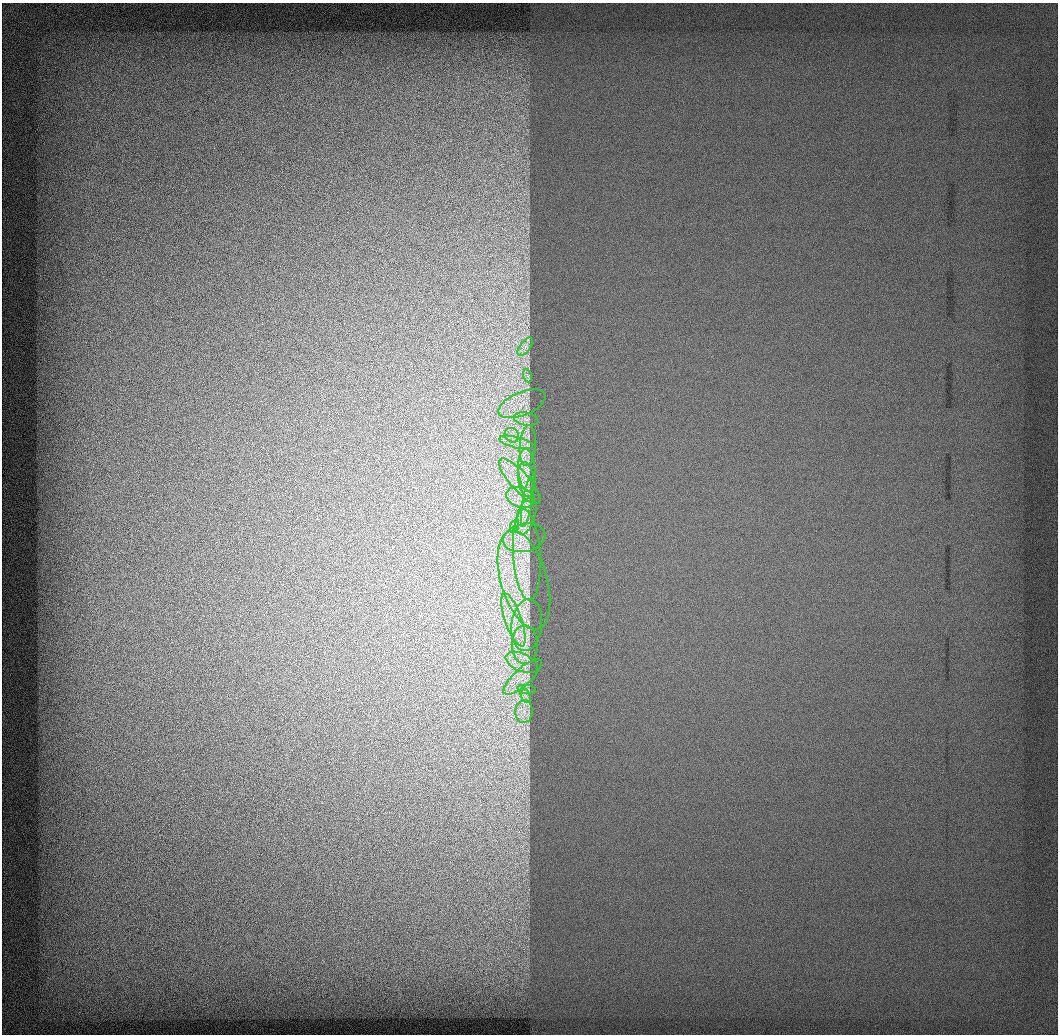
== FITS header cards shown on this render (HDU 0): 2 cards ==
NAXIS1  =                 1056 / Length of Axis 1 (Serial)
NAXIS2  =                 1032 / Length of Axis 2 (Parallel)

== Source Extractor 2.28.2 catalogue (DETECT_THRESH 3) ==
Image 1056 x 1032 px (HDU 0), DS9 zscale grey, 1 PNG px = 1 image px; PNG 1060 x 1036 px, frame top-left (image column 1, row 1032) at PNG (2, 3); each listed source drawn as its Kron ellipse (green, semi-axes under 4 px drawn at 4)
Background 522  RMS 2.7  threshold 7.98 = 3 sigma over >= 5 px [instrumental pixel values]
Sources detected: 25; all 25 listed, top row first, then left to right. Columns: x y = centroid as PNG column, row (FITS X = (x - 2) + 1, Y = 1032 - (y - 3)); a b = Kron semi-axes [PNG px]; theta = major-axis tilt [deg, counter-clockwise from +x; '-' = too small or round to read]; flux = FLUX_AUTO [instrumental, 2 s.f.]
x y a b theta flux
525 347 11 5 55 800
528 376 7 4 -71 340
522 404 25 11 23 3200
526 419 12 6 -10 980
512 435 8 6 -46 900
516 442 17 5 -14 1500
528 445 20 8 86 1800
527 470 21 8 -86 2200
526 480 17 8 -81 1800
520 481 29 9 -48 3700
520 497 15 10 -19 2200
527 502 25 5 81 1700
526 516 19 9 72 2400
515 526 7 4 69 470
524 538 21 14 12 3600
527 555 45 13 -86 7000
524 580 51 23 -74 13000
513 620 28 8 -70 4200
527 625 26 15 83 4700
525 644 19 13 -90 3400
522 662 17 9 -24 2300
523 677 25 8 43 2700
527 689 9 4 -8 470
526 696 7 4 -71 620
524 712 11 8 86 1700